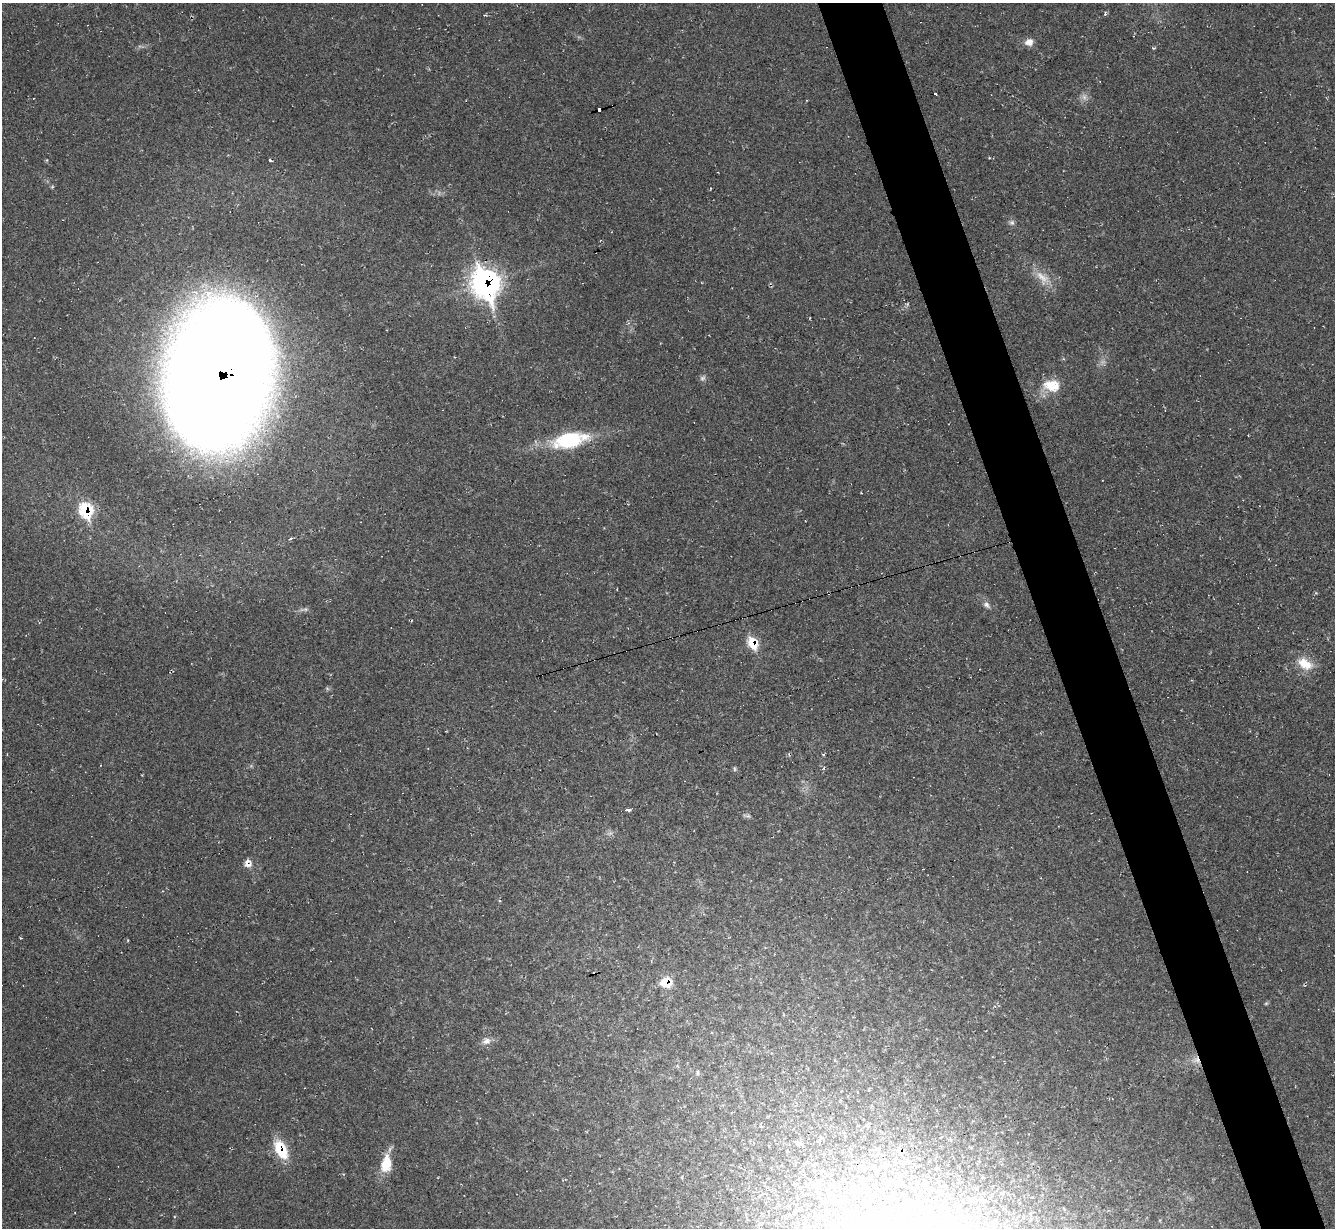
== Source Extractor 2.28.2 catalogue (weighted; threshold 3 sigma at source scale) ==
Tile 6 of 4 x 4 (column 2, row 2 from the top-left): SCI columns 1337-2669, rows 2722-3947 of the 5336 x 5318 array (HDU 1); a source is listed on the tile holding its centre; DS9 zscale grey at full resolution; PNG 1337 x 1230 px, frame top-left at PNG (2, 3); no overlay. Shown black and unused: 5% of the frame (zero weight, under 2 of 3 exposures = <1% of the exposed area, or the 3 px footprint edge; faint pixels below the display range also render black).
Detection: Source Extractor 2.28.2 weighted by HDU 2 'WHT'; one run over the whole footprint, this tile lists its part. Background 0.0503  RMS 0.0068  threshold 0.0305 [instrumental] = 3 sigma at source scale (4.5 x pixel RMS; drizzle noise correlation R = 1.50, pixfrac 1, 0.05/0.05 arcsec/px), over >= 5 px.
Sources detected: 30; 1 inside a brighter object's white glare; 4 cosmic-ray / hot-pixel residue — not listed; the other 25 listed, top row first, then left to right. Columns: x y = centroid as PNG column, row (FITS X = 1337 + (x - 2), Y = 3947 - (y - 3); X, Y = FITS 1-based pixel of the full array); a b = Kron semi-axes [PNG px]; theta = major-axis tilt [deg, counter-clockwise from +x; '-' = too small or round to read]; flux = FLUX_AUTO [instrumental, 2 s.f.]
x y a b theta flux
1029 42 11 9 16 4.4
935 93 3 3 - 2.4
1084 97 8 6 -47 2.4
1012 223 7 6 - 1.8
1042 277 23 11 -46 9.8
485 283 17 12 -68 330
219 374 99 67 81 2500
702 378 8 6 16 1.7
1052 385 20 14 -4 16
569 442 46 15 12 35
85 510 11 9 -71 39
987 605 10 6 -52 2.5
752 643 11 8 -62 17
1305 664 20 12 -25 12
734 769 6 4 -89 0.95
628 809 4 3 - 7.8
248 863 11 10 - 4.2
666 982 11 10 - 15
486 1041 12 8 17 3.9
1196 1060 10 9 - 4.6
281 1149 23 12 -62 22
900 1151 9 6 -69 4.7
386 1164 21 12 82 15
816 1184 14 10 51 6.5
867 1202 17 8 11 5.7
Overlapping masked pixels (flux is a lower limit): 9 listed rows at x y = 485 283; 219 374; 85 510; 752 643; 248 863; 666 982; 1196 1060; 281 1149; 900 1151